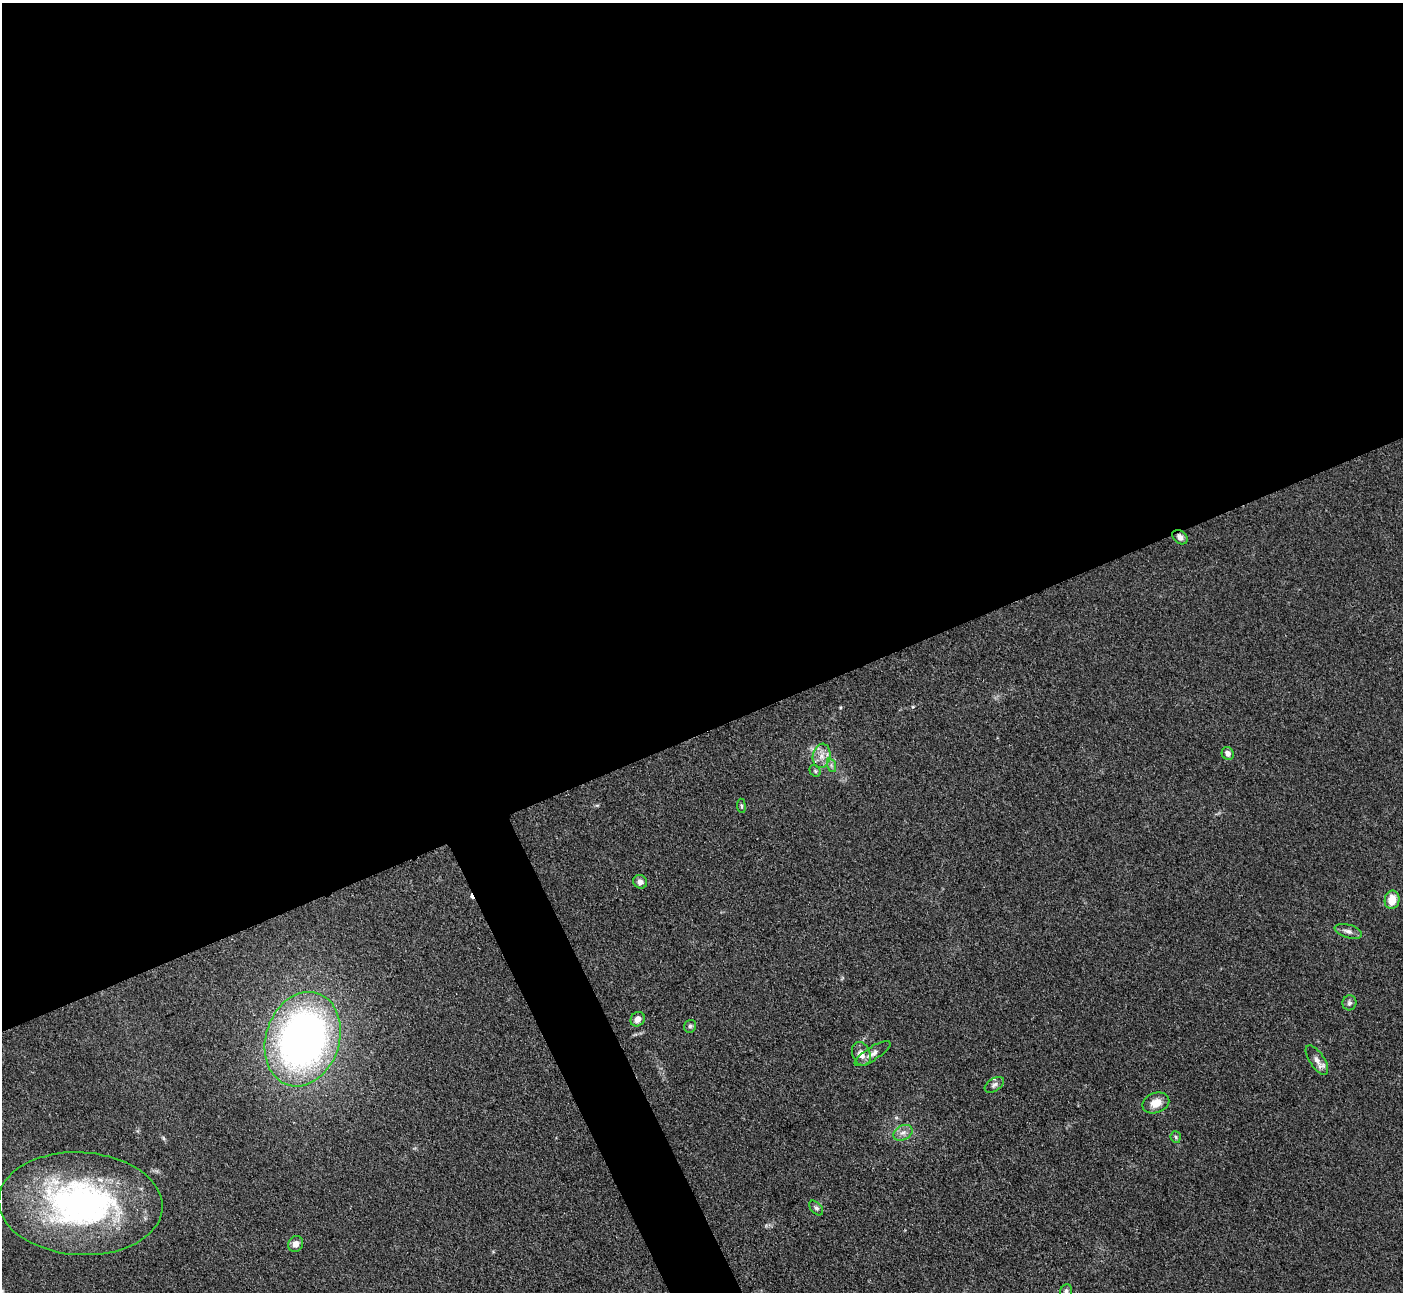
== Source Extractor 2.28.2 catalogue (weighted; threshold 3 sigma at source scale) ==
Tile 2 of 4 x 4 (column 2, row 1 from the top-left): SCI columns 1411-2811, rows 4163-5452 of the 5623 x 5610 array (HDU 1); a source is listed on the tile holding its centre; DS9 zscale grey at full resolution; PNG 1405 x 1294 px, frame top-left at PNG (2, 3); each listed source drawn as its Kron ellipse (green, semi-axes under 4 px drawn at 4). Shown black and unused: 59% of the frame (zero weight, under 3 of 4 exposures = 1% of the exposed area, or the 3 px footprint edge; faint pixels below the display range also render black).
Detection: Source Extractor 2.28.2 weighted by HDU 2 'WHT'; one run over the whole footprint, this tile lists its part. Background 0.201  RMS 0.0081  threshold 0.0365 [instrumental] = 3 sigma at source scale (4.5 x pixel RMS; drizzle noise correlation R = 1.50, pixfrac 1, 0.05/0.05 arcsec/px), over >= 5 px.
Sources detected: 26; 1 cosmic-ray / hot-pixel residue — neither listed nor drawn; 1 inside a brighter listed object's ellipse — not listed separately; the other 24 listed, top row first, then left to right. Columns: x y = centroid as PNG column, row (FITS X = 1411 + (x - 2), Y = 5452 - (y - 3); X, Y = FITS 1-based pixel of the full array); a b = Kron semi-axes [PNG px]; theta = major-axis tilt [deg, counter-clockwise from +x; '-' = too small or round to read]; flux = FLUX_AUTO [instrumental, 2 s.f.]
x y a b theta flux
1180 537 8 6 -40 3.8
1228 753 7 6 - 3.7
822 756 12 9 80 6.9
831 765 7 4 -72 1.7
815 771 6 5 - 1.3
741 806 7 3 -82 1.2
640 882 7 6 - 4
1392 900 9 7 80 13
1348 931 14 6 -16 4.1
1349 1003 7 7 - 2.5
638 1019 8 6 49 5.3
690 1026 6 6 - 2.1
303 1039 48 36 71 430
861 1054 12 9 -68 7.1
873 1054 21 6 33 4.9
1317 1060 17 7 -56 5.7
994 1085 11 6 33 2.7
1156 1103 14 10 21 9.9
903 1133 10 7 27 4.1
1176 1137 6 5 - 1.4
81 1204 82 51 -3 250
816 1208 8 5 -48 2
296 1244 8 7 - 5.1
1066 1291 7 6 - 2.1
Overlapping masked pixels (flux is a lower limit): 1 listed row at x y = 1180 537
Isophote crosses this tile's border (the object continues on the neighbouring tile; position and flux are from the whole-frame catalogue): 1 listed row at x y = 1066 1291